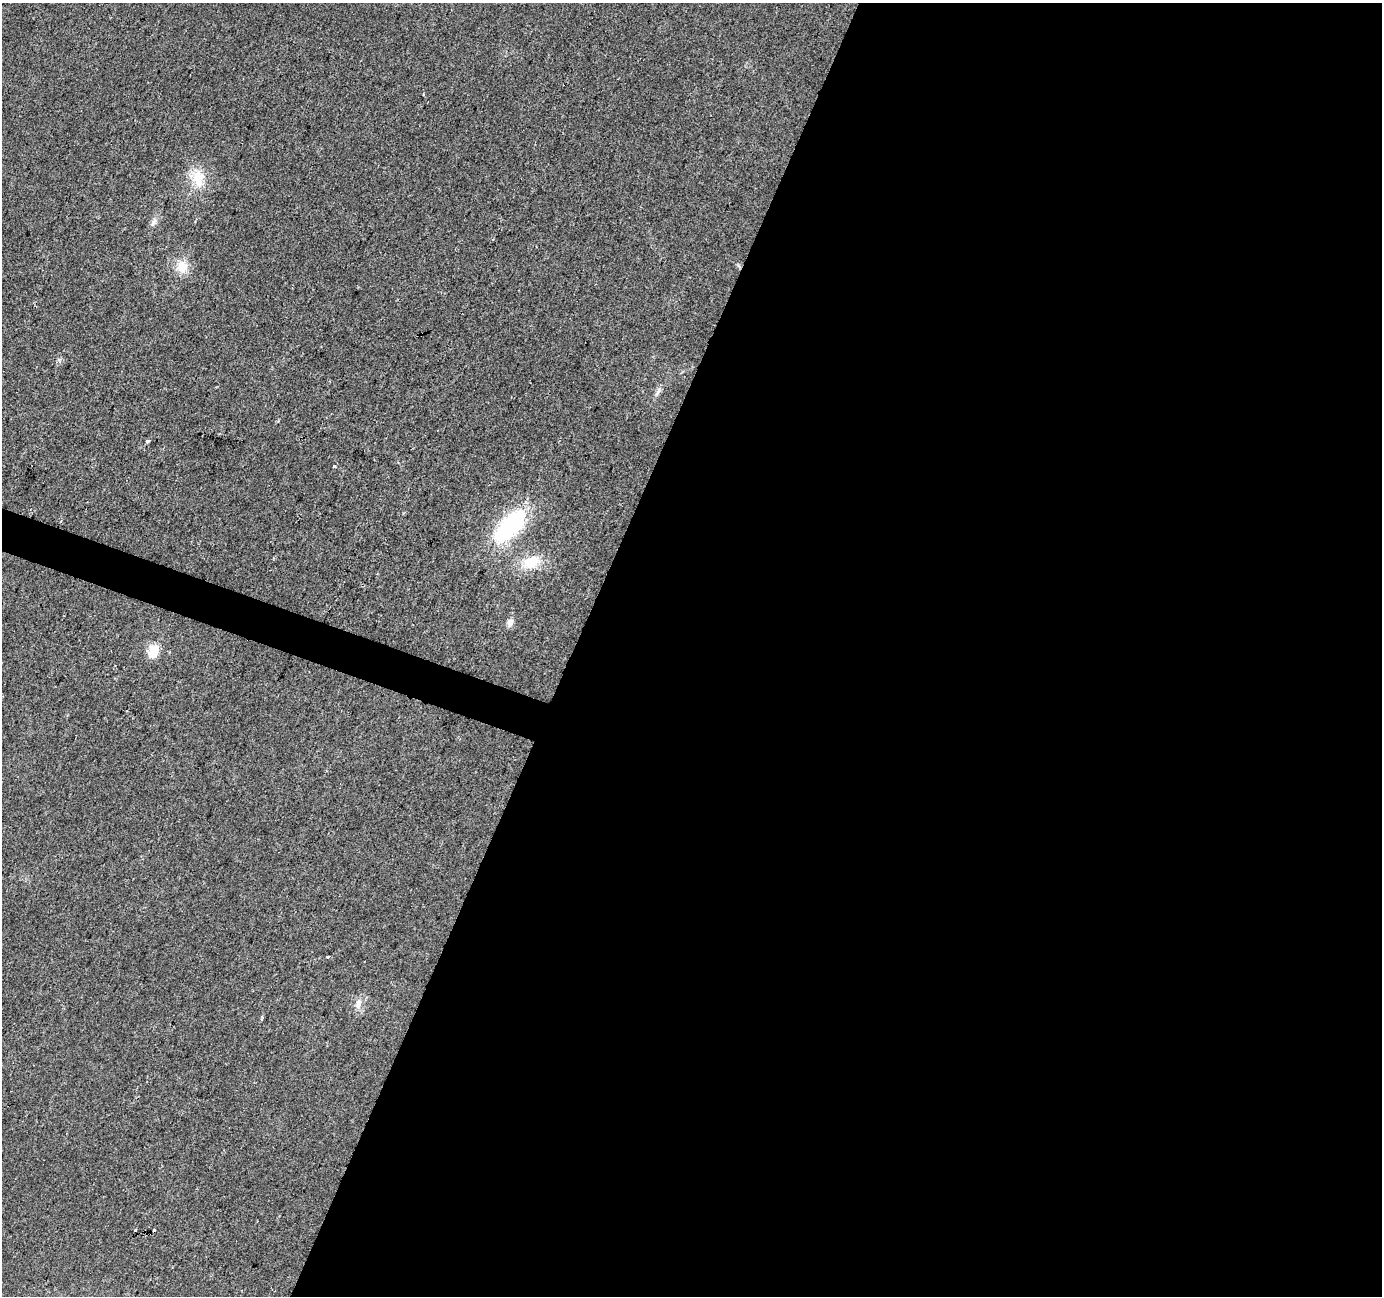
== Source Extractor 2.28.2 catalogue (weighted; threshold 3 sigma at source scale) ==
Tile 12 of 4 x 4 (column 4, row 3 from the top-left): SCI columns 4148-5527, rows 1571-2864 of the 5527 x 5664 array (HDU 1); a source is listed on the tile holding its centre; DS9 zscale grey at full resolution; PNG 1384 x 1298 px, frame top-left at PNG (2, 3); no overlay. Shown black and unused: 60% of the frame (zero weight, under 2 of 3 exposures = <1% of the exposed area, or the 3 px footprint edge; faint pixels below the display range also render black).
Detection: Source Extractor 2.28.2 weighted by HDU 2 'WHT'; one run over the whole footprint, this tile lists its part. Background 0.0405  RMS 0.0079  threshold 0.0358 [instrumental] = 3 sigma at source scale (4.5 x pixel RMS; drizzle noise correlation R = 1.50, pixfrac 1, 0.0396/0.0396 arcsec/px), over >= 5 px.
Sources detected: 15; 2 cosmic-ray / hot-pixel residue — not listed; the other 13 listed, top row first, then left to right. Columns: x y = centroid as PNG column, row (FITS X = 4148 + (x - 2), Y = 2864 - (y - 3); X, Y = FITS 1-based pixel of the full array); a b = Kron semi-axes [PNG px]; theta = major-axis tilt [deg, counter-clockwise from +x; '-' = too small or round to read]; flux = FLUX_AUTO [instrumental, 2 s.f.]
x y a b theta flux
198 178 30 15 -81 18
153 222 13 5 65 3.2
182 267 17 14 -80 12
658 391 15 5 66 3.1
148 441 5 4 - 1.2
334 466 4 3 - 0.59
510 526 37 17 47 88
531 562 23 17 21 19
510 623 10 7 73 4
154 651 12 9 68 17
328 957 4 3 - 3.1
358 1004 11 6 82 4.6
135 1230 3 3 - 5.4
Unlisted compact peaks at least as high as the median listed source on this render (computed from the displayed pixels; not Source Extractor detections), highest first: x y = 59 360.